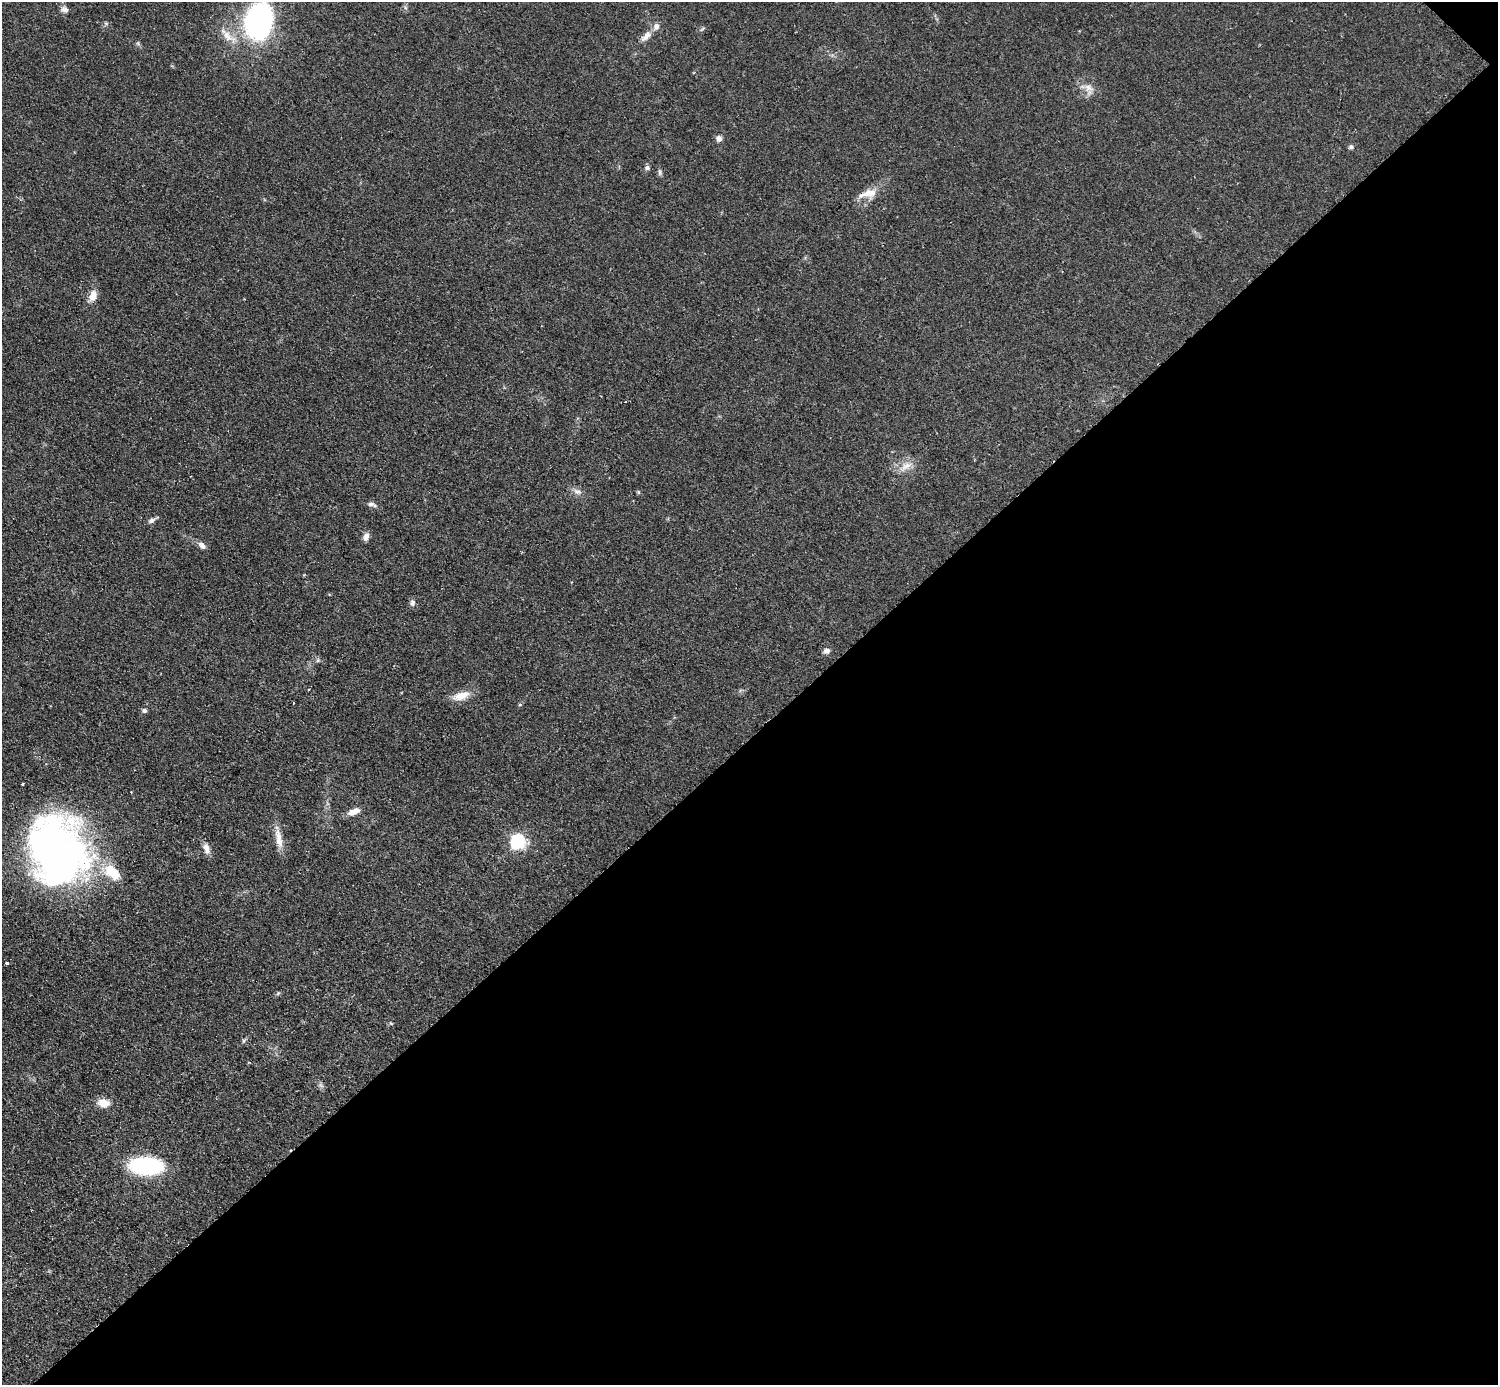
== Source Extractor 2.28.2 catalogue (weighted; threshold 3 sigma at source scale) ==
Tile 12 of 4 x 4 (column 4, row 3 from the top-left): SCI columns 4496-5991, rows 1690-3072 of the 5993 x 5993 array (HDU 1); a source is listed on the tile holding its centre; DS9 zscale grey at full resolution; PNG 1500 x 1387 px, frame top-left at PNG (2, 2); no overlay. Shown black and unused: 47% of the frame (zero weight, under 2 of 3 exposures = <1% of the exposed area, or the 3 px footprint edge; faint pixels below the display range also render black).
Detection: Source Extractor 2.28.2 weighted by HDU 2 'WHT'; one run over the whole footprint, this tile lists its part. Background 0.0509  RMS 0.0071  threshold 0.0321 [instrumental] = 3 sigma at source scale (4.5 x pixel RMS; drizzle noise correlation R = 1.50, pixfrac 1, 0.05/0.05 arcsec/px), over >= 5 px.
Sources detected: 40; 2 inside a brighter listed object's ellipse — not listed separately; the other 38 listed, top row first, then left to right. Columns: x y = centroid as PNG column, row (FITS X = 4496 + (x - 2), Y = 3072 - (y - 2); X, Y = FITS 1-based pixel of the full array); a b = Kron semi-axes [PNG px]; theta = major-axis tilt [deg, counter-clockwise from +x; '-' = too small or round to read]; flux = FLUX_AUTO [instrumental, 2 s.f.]
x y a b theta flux
64 9 10 7 -8 2.9
259 21 27 21 81 180
106 24 7 4 -1 1.2
227 36 29 9 -44 10
646 36 16 8 44 5.8
138 43 6 4 73 1
1089 88 13 8 -26 5
719 139 7 6 - 3
1351 147 6 5 - 1.6
647 168 6 6 - 1.9
660 172 8 5 -89 1.5
868 193 25 11 13 11
93 296 13 8 67 6.9
906 466 23 8 33 7.5
577 492 12 6 -25 3.5
371 504 10 5 0 2.3
151 521 9 6 22 2.6
366 536 10 6 76 3.7
202 545 10 6 -41 3.8
412 603 9 6 90 2.5
826 651 8 7 - 2.7
318 660 6 5 - 1.4
309 690 3 3 - 1.3
461 696 24 10 17 9.5
293 703 3 2 - 0.74
520 705 5 3 - 0.66
145 710 6 6 - 1.8
23 784 3 2 - 0.95
354 812 15 7 23 6.4
279 838 30 8 -80 8.9
518 842 7 7 - 130
206 848 15 8 -74 4.8
58 851 76 56 -75 380
6 963 3 3 - 4
278 993 6 4 46 1
244 1041 7 4 70 1.2
103 1103 12 9 -10 9.1
146 1166 25 12 -3 110
Isophote crosses this tile's border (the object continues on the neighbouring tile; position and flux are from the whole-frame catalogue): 1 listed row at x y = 259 21